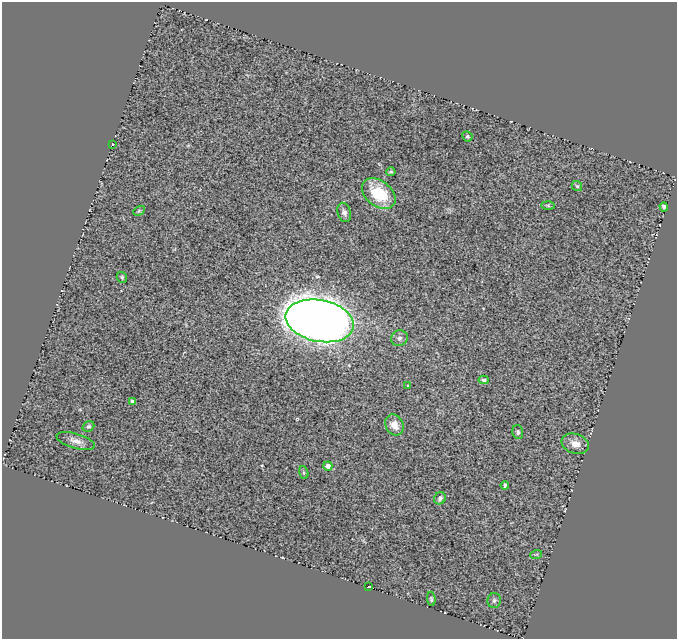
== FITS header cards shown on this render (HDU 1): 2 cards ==
NAXIS1  =                  675
NAXIS2  =                  637

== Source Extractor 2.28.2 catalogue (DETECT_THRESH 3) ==
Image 675 x 637 px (HDU 1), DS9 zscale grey, 1 PNG px = 1 image px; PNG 679 x 641 px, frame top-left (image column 1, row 637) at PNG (2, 2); each listed source drawn as its Kron ellipse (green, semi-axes under 4 px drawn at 4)
Background 2.24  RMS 0.16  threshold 0.467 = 3 sigma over >= 5 px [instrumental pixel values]
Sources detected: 28; all 28 listed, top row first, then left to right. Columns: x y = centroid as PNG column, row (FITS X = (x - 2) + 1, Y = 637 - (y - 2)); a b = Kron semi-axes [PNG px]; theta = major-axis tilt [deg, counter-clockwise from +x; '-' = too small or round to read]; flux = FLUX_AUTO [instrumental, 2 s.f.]
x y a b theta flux
467 136 5 5 - 18
112 144 3 2 - 12
391 172 4 4 - 18
577 186 5 5 - 17
379 194 19 12 -37 440
548 206 6 4 -2 16
664 207 5 4 - 31
139 211 6 4 30 14
344 212 10 6 -73 39
122 277 6 5 - 19
320 321 34 21 -11 20000
399 338 8 7 - 38
484 380 5 4 - 20
408 385 3 3 - 10
133 401 4 3 - 24
394 425 11 9 -62 120
88 426 6 5 - 20
518 432 7 5 -74 24
76 441 20 7 -16 72
575 444 14 10 -19 90
328 466 4 4 - 78
304 472 7 4 -71 16
505 485 4 3 - 17
440 498 6 5 - 32
536 555 6 3 19 12
369 587 3 2 - 6
431 599 7 4 -83 17
494 601 7 6 - 26